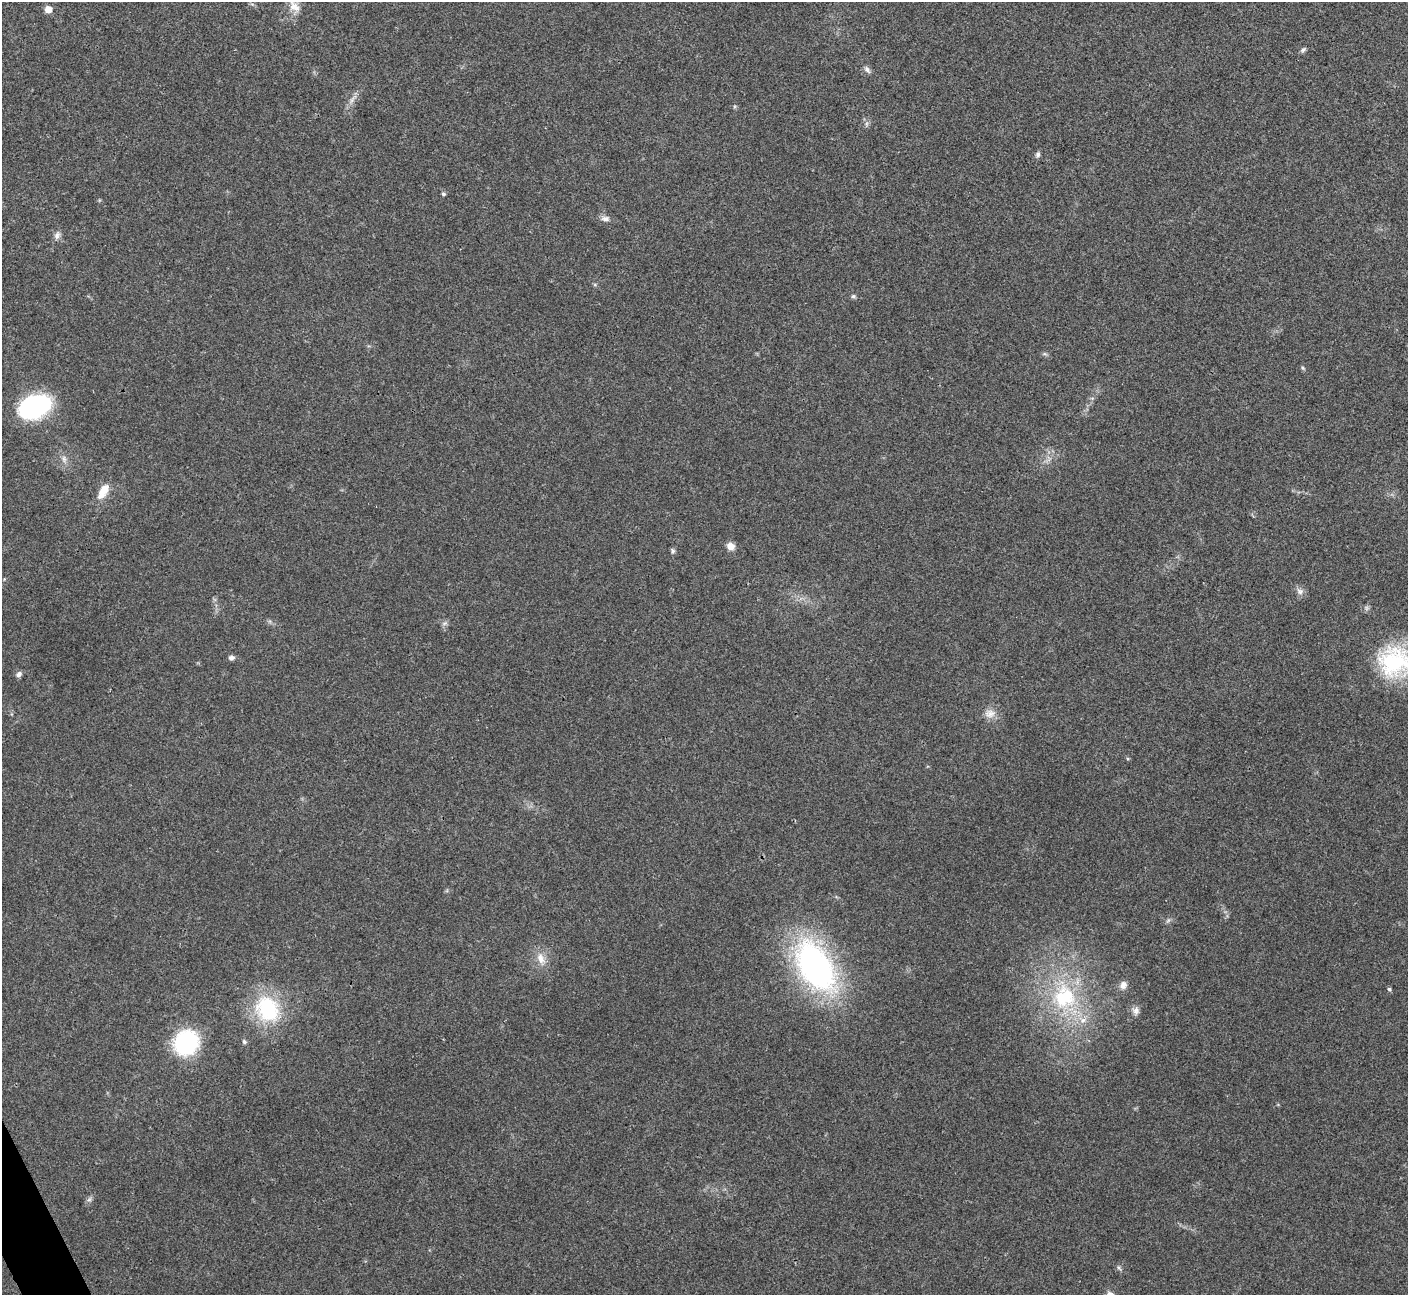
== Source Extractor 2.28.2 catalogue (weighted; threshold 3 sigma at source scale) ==
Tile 7 of 4 x 4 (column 3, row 2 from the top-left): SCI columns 2813-4218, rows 2744-4036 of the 5630 x 5618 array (HDU 1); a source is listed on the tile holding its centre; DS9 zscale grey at full resolution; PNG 1410 x 1297 px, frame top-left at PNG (2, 2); no overlay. Shown black and unused: <1% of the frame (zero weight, under 3 of 4 exposures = <1% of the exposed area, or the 3 px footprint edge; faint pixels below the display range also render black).
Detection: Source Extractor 2.28.2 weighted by HDU 2 'WHT'; one run over the whole footprint, this tile lists its part. Background 0.0219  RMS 0.0039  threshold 0.0177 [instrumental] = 3 sigma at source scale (4.5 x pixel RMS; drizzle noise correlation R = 1.50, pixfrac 1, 0.05/0.05 arcsec/px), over >= 5 px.
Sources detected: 37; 1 inside a brighter object's white glare — not listed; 1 inside a brighter listed object's ellipse — not listed separately; the other 35 listed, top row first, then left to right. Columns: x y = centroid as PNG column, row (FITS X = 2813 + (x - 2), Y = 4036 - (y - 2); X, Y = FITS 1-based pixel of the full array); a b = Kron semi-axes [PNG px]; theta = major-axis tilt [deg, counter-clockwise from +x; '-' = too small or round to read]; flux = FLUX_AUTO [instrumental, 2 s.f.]
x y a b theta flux
294 7 18 12 -47 4.1
48 9 5 5 - 5
1303 50 8 5 41 0.81
867 69 11 6 -54 1.4
353 99 19 4 45 1.9
866 124 7 4 -90 0.85
1038 154 7 6 - 1
443 194 5 4 - 0.82
605 219 12 7 -8 1.9
57 235 11 7 69 1.8
853 296 7 5 -13 0.73
1045 354 7 4 -18 0.63
1303 368 7 4 -29 0.59
35 406 34 23 30 46
64 459 11 6 -75 1.8
103 491 21 10 60 6
731 546 9 8 - 3.1
672 551 7 6 - 0.8
1300 591 11 8 -38 1.9
444 623 9 5 20 0.97
231 658 7 6 - 1.3
1394 662 39 37 0 36
19 674 8 6 46 1.3
990 713 16 12 -2 3.7
541 958 17 10 -64 4.3
816 967 52 29 -58 120
1123 985 10 9 - 2.4
1389 989 5 5 - 0.61
1064 997 40 37 -74 42
267 1009 34 29 -58 31
1136 1011 11 9 -85 2.1
244 1042 5 5 - 0.85
186 1043 22 20 54 43
89 1200 7 4 19 0.81
1119 1268 8 4 -46 0.81
Isophote crosses this tile's border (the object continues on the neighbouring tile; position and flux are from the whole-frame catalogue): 1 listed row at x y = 1394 662